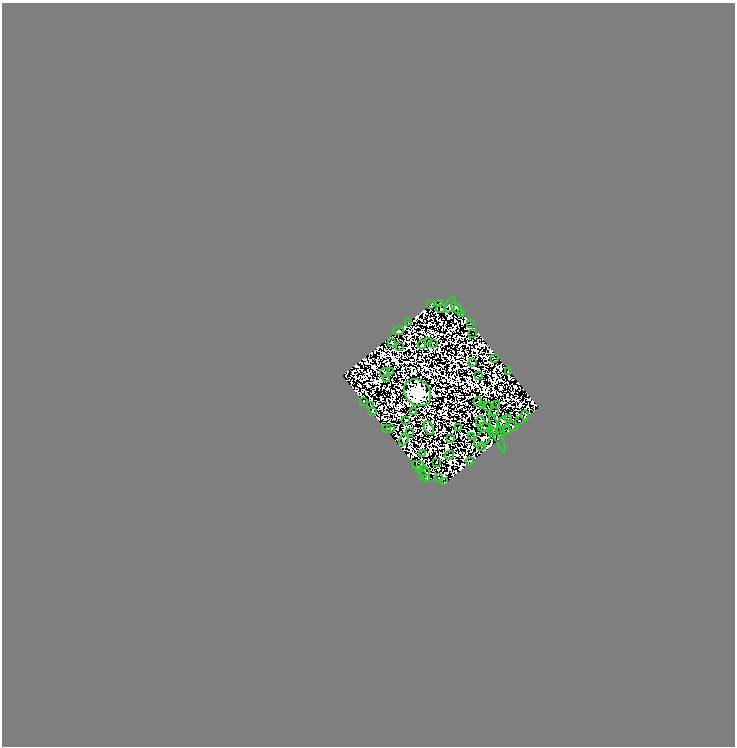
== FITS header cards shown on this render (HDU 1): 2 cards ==
NAXIS1  =                  733
NAXIS2  =                  744

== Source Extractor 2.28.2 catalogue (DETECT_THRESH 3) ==
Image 733 x 744 px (HDU 1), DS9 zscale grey, 1 PNG px = 1 image px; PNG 737 x 748 px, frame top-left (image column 1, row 744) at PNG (2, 3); each listed source drawn as its Kron ellipse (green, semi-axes under 4 px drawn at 4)
Background 0.128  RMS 1.7e-05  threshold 4.99e-05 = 3 sigma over >= 5 px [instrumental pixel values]
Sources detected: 193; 127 with non-positive FLUX_AUTO (blend fragments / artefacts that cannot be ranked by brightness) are neither listed nor drawn; the other 66 listed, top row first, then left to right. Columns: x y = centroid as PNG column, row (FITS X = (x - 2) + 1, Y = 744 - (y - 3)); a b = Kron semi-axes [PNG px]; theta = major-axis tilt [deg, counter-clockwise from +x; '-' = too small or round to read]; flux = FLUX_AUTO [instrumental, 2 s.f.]
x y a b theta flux
440 304 4 2 - 1.2
431 305 3 2 - 1.9
450 305 8 4 60 4.8
457 308 7 4 -47 3.4
441 309 5 3 - 0.64
461 314 4 3 - 3.3
408 322 3 2 - 0.36
470 323 4 2 - 1.4
398 331 6 3 18 4.6
473 333 2 2 - 0.97
392 342 3 3 - 0.55
428 342 3 2 - 0.38
433 343 2 2 - 0.93
422 344 4 3 - 0.79
399 347 2 2 - 0.55
495 358 3 2 - 0.43
472 363 4 2 - 0.55
508 371 3 2 - 0.092
384 372 4 2 - 1.1
390 372 2 2 - 1.5
479 376 4 2 - 0.29
387 379 3 2 - 0.35
418 393 15 12 -43 1900
364 401 3 2 - 1.6
478 401 4 2 - 0.84
497 405 2 2 - 1.1
371 406 2 2 - 1.2
483 406 3 2 - 0.45
488 407 5 2 - 1.2
372 411 4 3 - 2.4
413 412 3 2 - 0.44
495 412 3 2 - 1.3
525 415 5 2 - 1
508 419 3 2 - 0.15
406 420 3 2 - 1.3
480 421 5 3 - 2
519 421 3 2 - 0.96
502 422 6 3 58 0.33
459 427 2 2 - 1.3
484 427 6 2 -7 1.1
513 427 5 2 - 5
429 428 7 4 -67 0.06
387 429 3 2 - 3.3
391 429 3 2 - 1.3
500 430 3 2 - 1.1
508 430 3 3 - 3
492 431 5 4 - 1.1
409 432 3 2 - 0.75
497 434 20 4 -70 3.5
502 436 3 2 - 3.9
471 437 2 2 - 0.52
451 438 4 3 - 0.77
404 439 6 3 68 0.12
483 439 10 6 46 4.8
481 447 4 3 - 1.7
423 454 3 2 - 0.45
449 455 5 2 - 0.53
470 461 4 3 - 2.3
437 462 2 2 - 0.54
419 466 7 4 -20 2.9
420 470 3 2 - 2.5
425 471 6 2 -41 1.9
423 475 2 2 - 0.93
427 478 4 2 - 0.12
438 478 2 2 - 0.85
445 482 3 2 - 0.81
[127 non-positive-flux detections neither listed nor drawn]